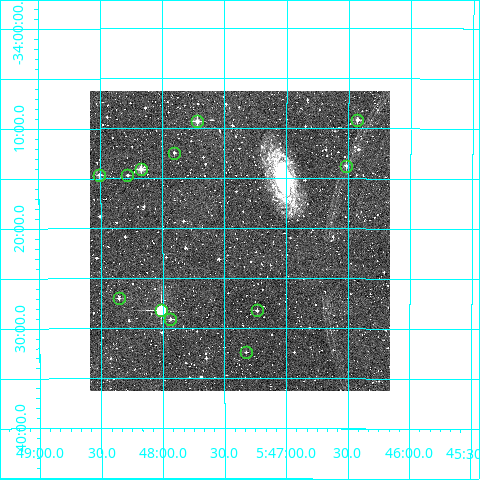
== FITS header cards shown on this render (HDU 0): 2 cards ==
NAXIS1  =                  300
NAXIS2  =                  300

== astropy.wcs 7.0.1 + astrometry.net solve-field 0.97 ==
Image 300 x 300 px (HDU 0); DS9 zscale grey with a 90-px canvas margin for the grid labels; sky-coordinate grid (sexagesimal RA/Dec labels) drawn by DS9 from the SOLVED WCS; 12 Tycho-2 reference stars matched to detected sources circled (green)
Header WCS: RA---TAN/DEC--TAN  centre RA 05:47:23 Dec -34:21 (86.84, -34.35 deg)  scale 6 arcsec/px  FOV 30.0' x 30.0'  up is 0 deg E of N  parity normal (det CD < 0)
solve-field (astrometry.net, Tycho-2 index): VERIFIED the header's WCS against the Tycho-2 star catalogue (verified at 2 index scales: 8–12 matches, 0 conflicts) and refined it, rather than solving blind
Solved WCS: RA---TAN-SIP/DEC--TAN-SIP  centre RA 05:47:23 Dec -34:21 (86.84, -34.35 deg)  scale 6.01 arcsec/px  FOV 30.0' x 30.0'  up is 0 deg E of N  parity normal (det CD < 0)
The solver's refit moves the header's centre by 0.66 arcsec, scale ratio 1.001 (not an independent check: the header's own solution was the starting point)
Tycho-2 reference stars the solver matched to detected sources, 12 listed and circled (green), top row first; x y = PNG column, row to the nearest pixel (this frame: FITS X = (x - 90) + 1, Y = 300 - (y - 91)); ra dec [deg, ICRS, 3 dp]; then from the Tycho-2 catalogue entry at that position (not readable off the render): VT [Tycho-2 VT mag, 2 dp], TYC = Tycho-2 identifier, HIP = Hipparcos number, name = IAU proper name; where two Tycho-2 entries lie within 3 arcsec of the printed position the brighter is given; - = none
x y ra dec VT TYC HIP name
357 120 86.607 -34.152 10.70 7065-343-1 - -
197 121 86.930 -34.155 10.37 7065-1106-1 - -
174 153 86.976 -34.207 11.73 7065-1112-1 - -
346 166 86.630 -34.229 11.32 7065-241-1 - -
141 169 87.043 -34.234 9.84 7065-597-1 - -
99 175 87.127 -34.244 10.53 7065-153-1 - -
127 175 87.070 -34.244 11.49 7065-371-1 - -
119 298 87.088 -34.450 12.30 7065-964-1 - -
161 310 87.004 -34.470 7.84 7065-825-1 27387 -
257 310 86.809 -34.470 12.73 7065-662-1 - -
170 319 86.984 -34.484 11.57 7065-1102-1 - -
246 352 86.831 -34.540 13.17 7065-835-1 - -